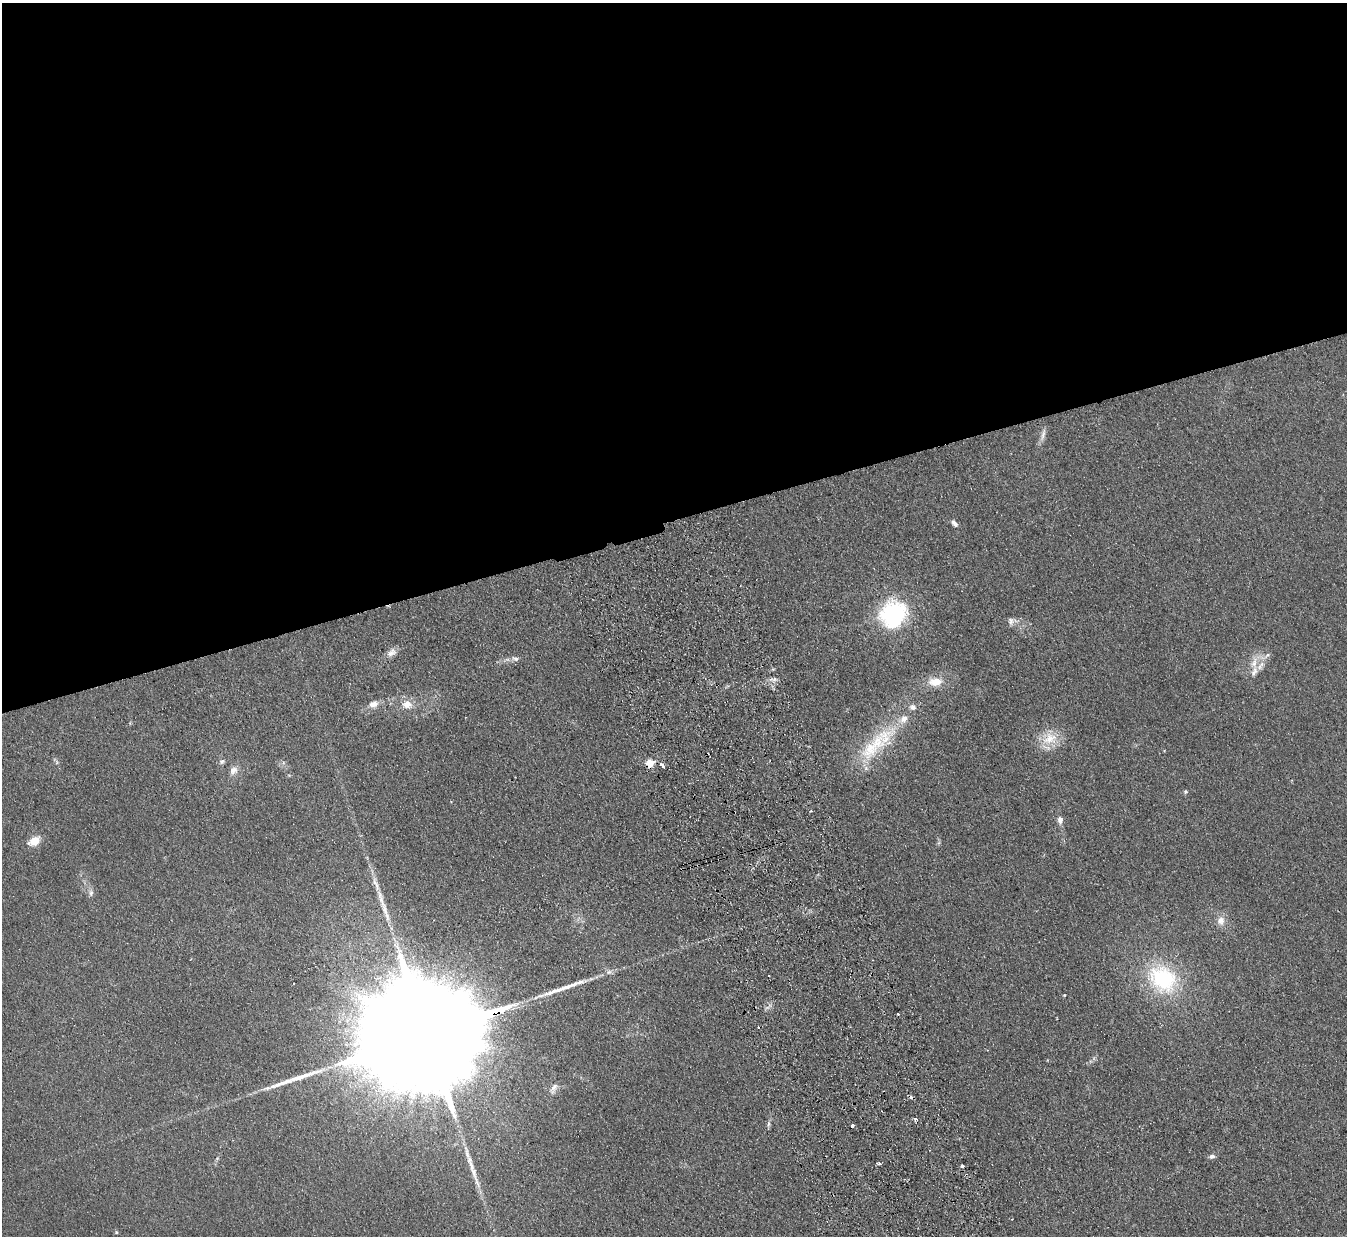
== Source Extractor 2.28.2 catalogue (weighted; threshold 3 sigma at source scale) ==
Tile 2 of 4 x 4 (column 2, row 1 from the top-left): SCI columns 1402-2746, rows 3876-5109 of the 5492 x 5407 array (HDU 1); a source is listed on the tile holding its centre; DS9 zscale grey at full resolution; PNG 1349 x 1238 px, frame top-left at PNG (2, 3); no overlay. Shown black and unused: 42% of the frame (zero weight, under 2 of 3 exposures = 3% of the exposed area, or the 3 px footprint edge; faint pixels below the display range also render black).
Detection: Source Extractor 2.28.2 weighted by HDU 2 'WHT'; one run over the whole footprint, this tile lists its part. Background 0.101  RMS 0.011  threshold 0.0517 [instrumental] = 3 sigma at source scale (4.5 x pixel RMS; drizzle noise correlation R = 1.50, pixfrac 1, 0.05/0.05 arcsec/px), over >= 5 px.
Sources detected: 52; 1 inside a brighter object's white glare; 5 cosmic-ray / hot-pixel residue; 5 long thin detections or spike segments (spike, bleed or trail) — not listed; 3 inside a brighter listed object's ellipse — not listed separately; the other 38 listed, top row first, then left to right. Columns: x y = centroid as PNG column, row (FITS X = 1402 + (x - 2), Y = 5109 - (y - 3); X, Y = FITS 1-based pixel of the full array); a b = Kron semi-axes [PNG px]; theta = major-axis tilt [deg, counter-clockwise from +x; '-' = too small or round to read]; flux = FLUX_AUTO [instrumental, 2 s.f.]
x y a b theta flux
1043 435 19 5 75 5.8
954 523 10 5 -48 4
894 613 13 12 - 270
1011 621 10 9 - 4.9
392 652 14 9 33 7.2
1267 655 11 4 50 3
515 659 10 6 -20 3.5
1254 662 21 8 81 12
774 679 6 5 - 2.8
935 682 17 11 6 17
373 704 12 9 19 8.1
407 704 15 12 -1 13
913 707 8 7 - 4.9
885 737 39 21 45 59
1050 739 24 18 21 25
222 761 8 6 26 2.8
57 762 7 4 -89 1.9
650 763 5 5 - 42
662 765 8 4 -42 8
233 770 11 9 49 7.5
1185 791 5 5 - 1.7
811 811 3 3 - 1.6
1060 820 9 6 -86 5.7
34 841 14 9 30 15
377 885 14 6 -77 7.5
91 893 10 6 83 3.8
1221 921 12 10 -89 9.2
769 976 2 2 - 1.1
1163 979 43 34 -42 100
1064 995 3 3 - 0.89
432 1032 80 22 16 95000
554 1087 13 7 45 5.6
769 1123 9 4 89 2.5
1212 1156 7 6 - 3.5
217 1159 6 4 20 1.3
879 1163 5 3 - 1.7
962 1166 3 3 - 16
116 1232 5 4 - 1.3
Overlapping masked pixels (flux is a lower limit): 2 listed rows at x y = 650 763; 432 1032